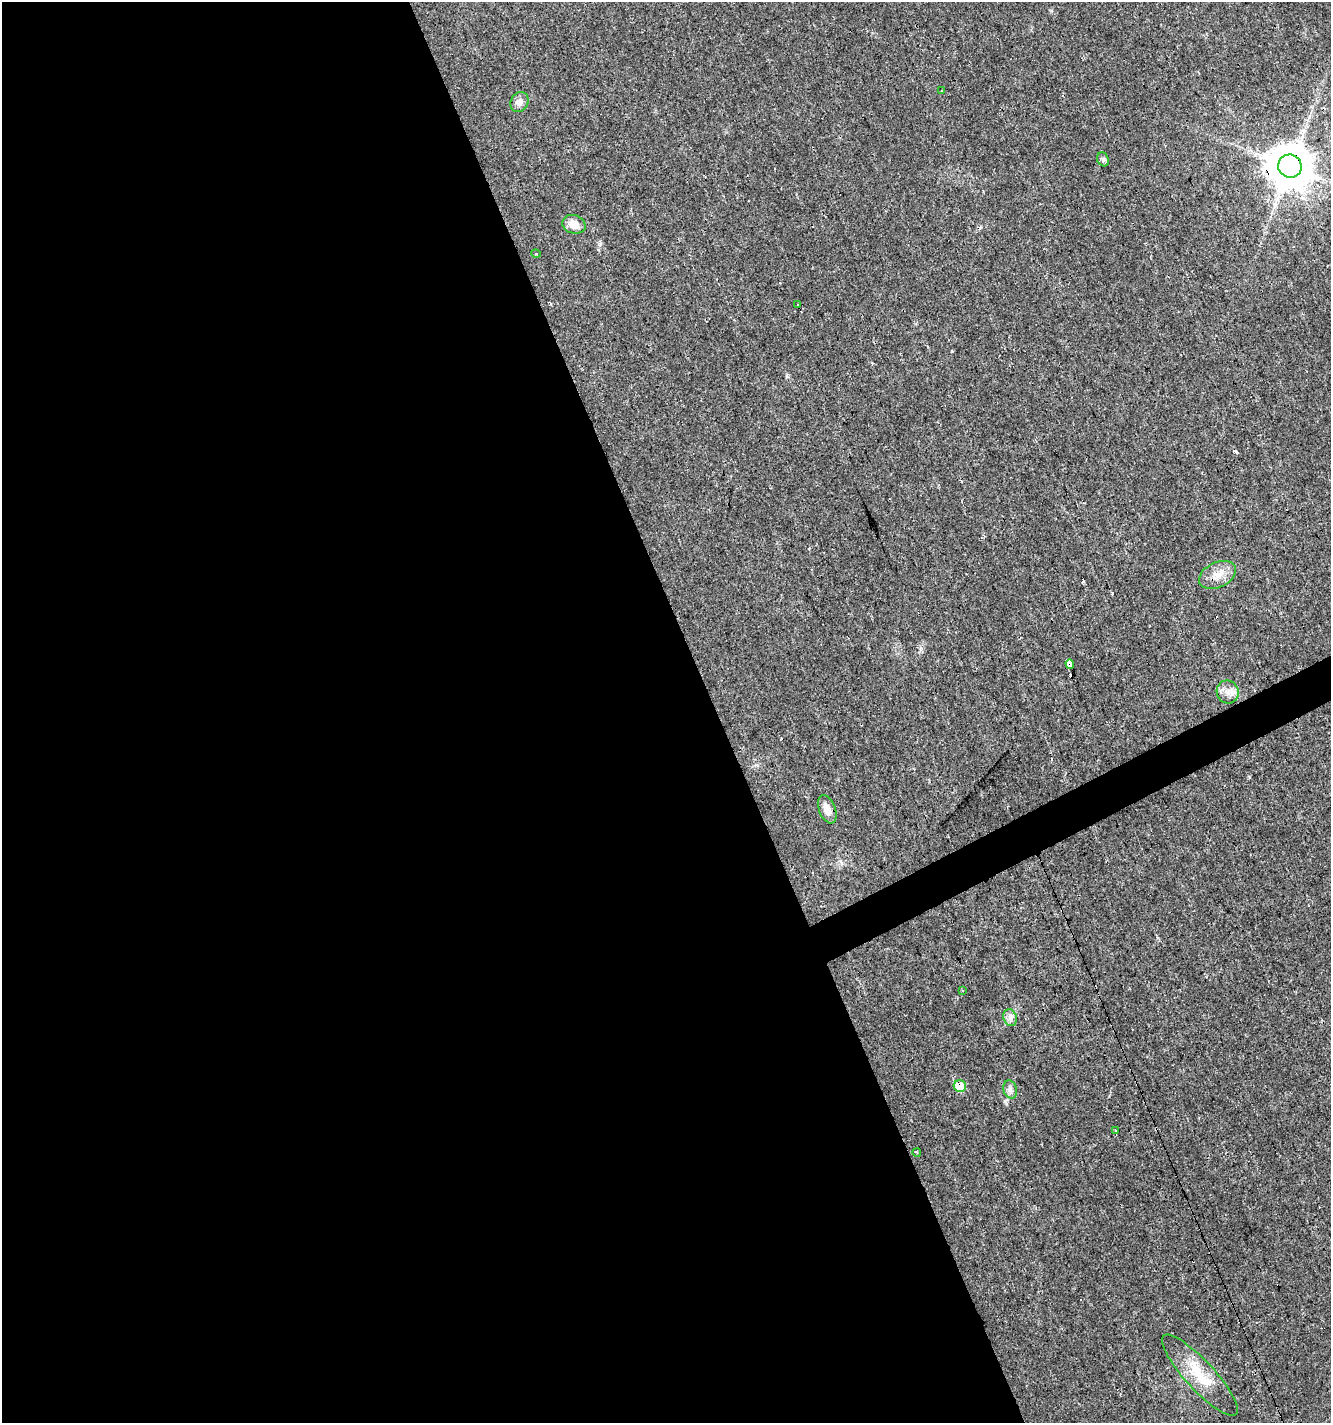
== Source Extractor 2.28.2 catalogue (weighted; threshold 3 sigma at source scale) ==
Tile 9 of 4 x 4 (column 1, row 3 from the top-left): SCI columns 147-1475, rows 1421-2841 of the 5550 x 5682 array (HDU 1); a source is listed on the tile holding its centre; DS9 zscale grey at full resolution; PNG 1333 x 1425 px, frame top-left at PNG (2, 2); each listed source drawn as its Kron ellipse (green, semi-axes under 4 px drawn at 4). Shown black and unused: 55% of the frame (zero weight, under 3 of 4 exposures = <1% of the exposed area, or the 3 px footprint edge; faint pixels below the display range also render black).
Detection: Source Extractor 2.28.2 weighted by HDU 2 'WHT'; one run over the whole footprint, this tile lists its part. Background 0.0143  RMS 0.0028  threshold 0.0127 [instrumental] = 3 sigma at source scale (4.5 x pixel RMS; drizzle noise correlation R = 1.50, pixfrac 1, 0.0396/0.0396 arcsec/px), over >= 5 px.
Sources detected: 32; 14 cosmic-ray / hot-pixel residue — neither listed nor drawn; the other 18 listed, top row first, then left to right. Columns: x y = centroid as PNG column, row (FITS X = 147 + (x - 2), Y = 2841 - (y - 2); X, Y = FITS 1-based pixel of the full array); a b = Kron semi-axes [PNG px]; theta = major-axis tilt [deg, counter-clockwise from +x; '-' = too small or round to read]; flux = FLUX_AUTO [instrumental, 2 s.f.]
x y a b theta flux
942 91 3 3 - 0.81
519 102 10 8 62 1.6
1103 159 7 5 -67 0.72
1290 166 12 11 - 1100
574 224 12 9 -16 2.9
536 254 5 3 - 0.22
797 304 3 2 - 0.37
1218 575 19 12 25 3.7
1070 664 5 3 - 79
1228 692 12 10 -60 2.3
827 809 15 8 -69 3
962 990 3 3 - 2
1010 1018 8 6 -71 1.1
960 1086 6 6 - 5.6
1010 1089 9 6 -75 1.1
1115 1130 3 3 - 0.95
917 1152 4 2 - 0.29
1200 1375 53 14 -47 9.9
Overlapping masked pixels (flux is a lower limit): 3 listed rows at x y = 1290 166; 1070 664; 960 1086
Unlisted compact peaks at least as high as the median listed source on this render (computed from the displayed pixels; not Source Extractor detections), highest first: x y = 952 351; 921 648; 1006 1103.